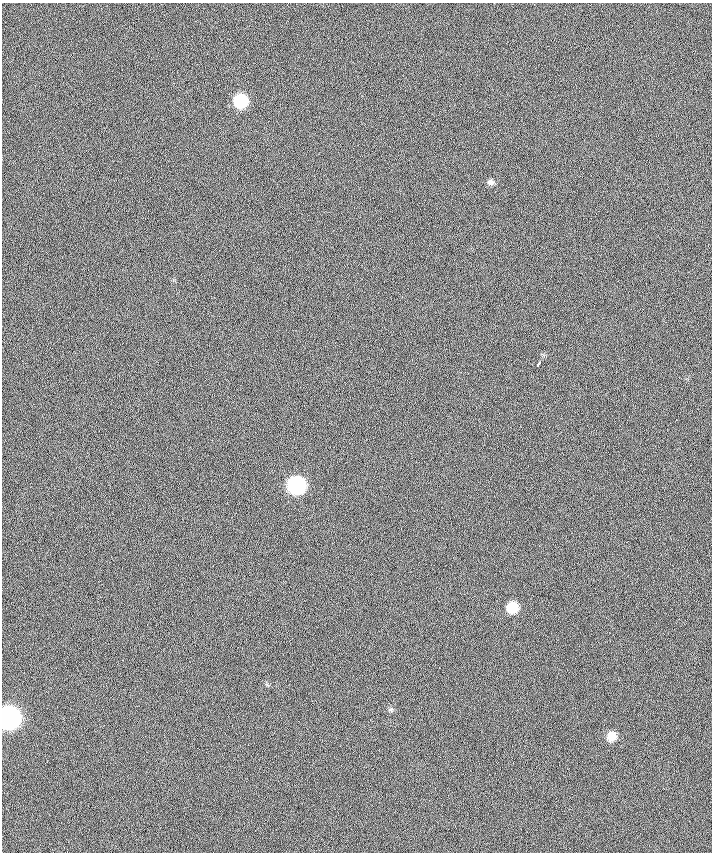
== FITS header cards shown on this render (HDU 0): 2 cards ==
NAXIS1  =                  710 /
NAXIS2  =                  850 /

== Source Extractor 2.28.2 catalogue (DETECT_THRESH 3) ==
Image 710 x 850 px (HDU 0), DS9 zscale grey, 1 PNG px = 1 image px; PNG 714 x 854 px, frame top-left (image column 1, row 850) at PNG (2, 3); no overlay
Background -1.36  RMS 25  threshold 75.4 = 3 sigma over >= 5 px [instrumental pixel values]
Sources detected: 8; all 8 listed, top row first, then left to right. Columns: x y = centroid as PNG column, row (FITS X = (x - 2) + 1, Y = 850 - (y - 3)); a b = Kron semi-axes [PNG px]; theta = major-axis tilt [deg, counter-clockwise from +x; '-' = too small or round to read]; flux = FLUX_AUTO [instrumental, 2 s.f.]
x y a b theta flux
240 101 10 9 - 100000
490 182 9 7 0 6100
539 363 5 3 - 6200
296 485 10 10 - 310000
512 608 9 8 - 48000
391 709 8 5 19 3400
9 718 11 10 - 970000
611 736 9 9 - 21000
At the frame edge (FLAGS 8, measured only in part): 1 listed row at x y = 9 718